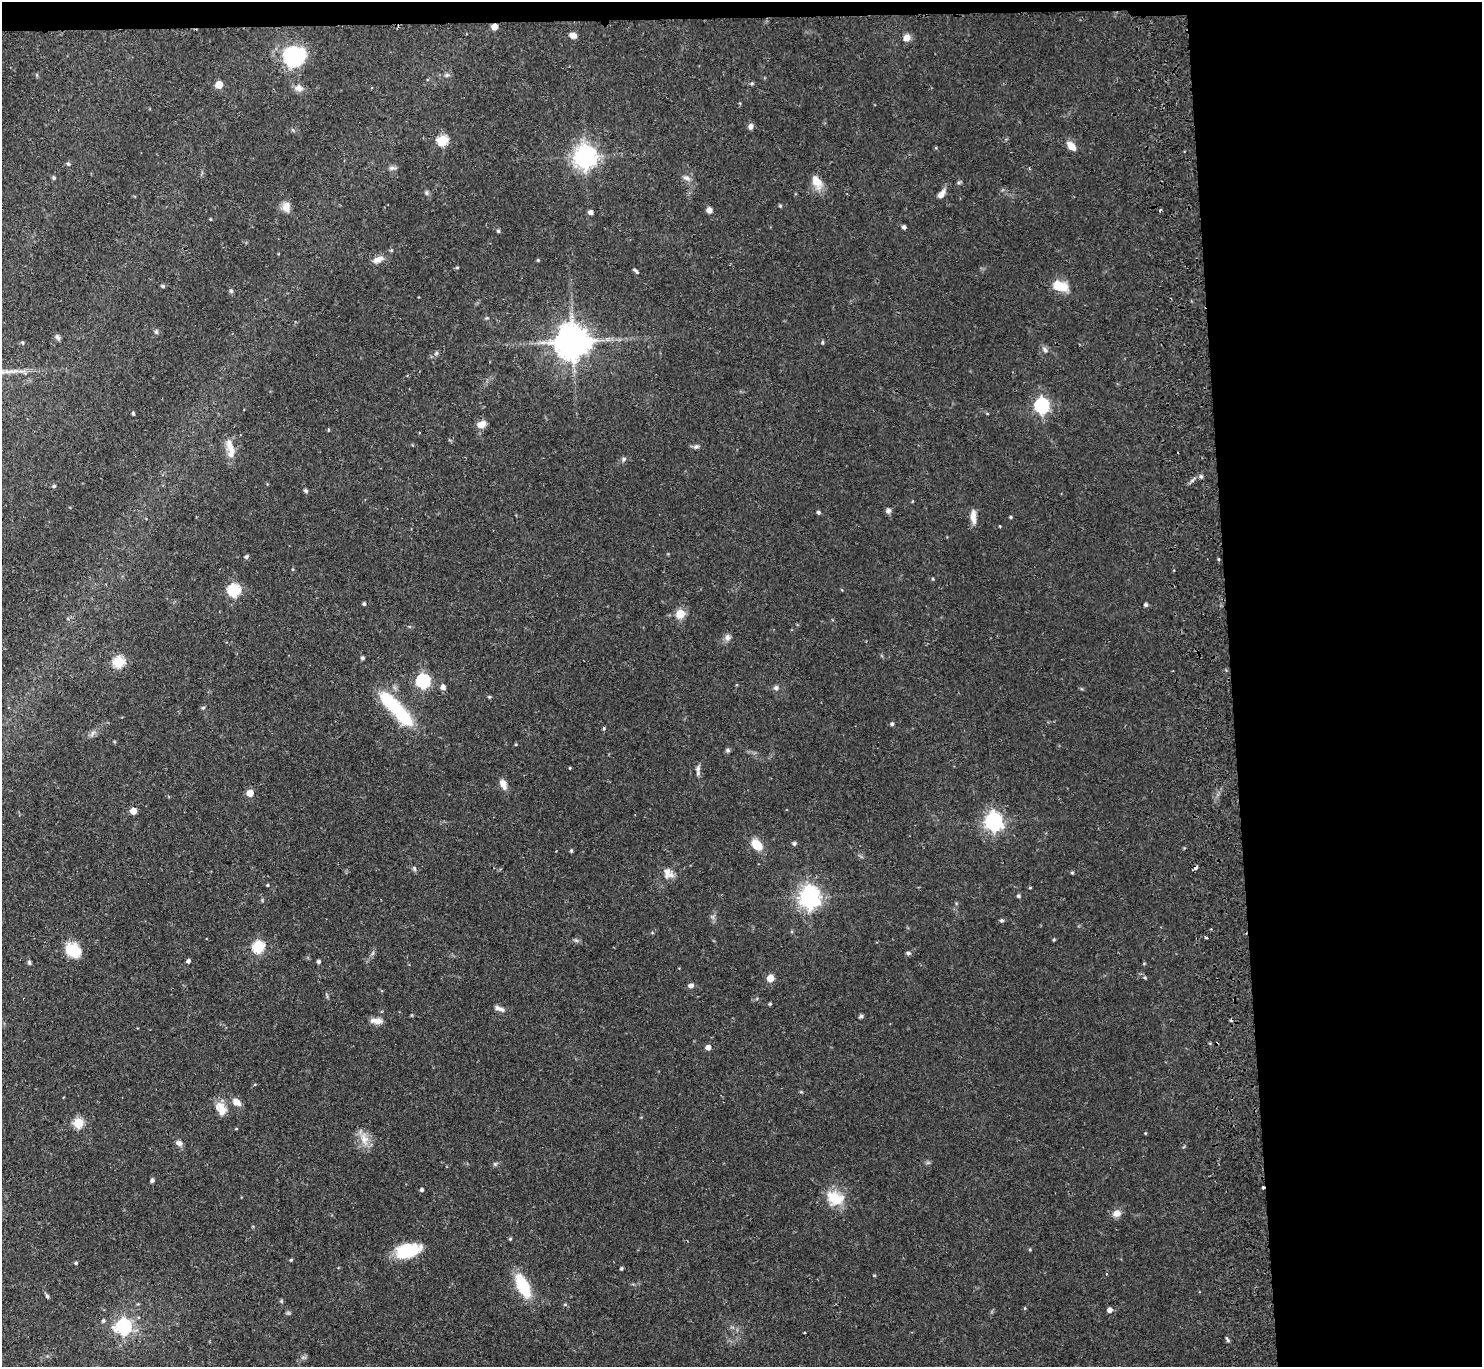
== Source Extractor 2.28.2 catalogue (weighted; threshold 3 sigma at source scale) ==
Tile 3 of 3 x 3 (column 3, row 1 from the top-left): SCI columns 3015-4494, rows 2931-4295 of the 4550 x 4427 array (HDU 1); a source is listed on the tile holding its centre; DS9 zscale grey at full resolution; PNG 1484 x 1369 px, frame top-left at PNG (2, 2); no overlay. Shown black and unused: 18% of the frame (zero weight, under 2 of 3 exposures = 3% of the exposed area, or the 3 px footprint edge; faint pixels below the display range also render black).
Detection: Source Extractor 2.28.2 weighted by HDU 2 'WHT'; one run over the whole footprint, this tile lists its part. Background 0.0617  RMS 0.0052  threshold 0.0233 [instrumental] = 3 sigma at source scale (4.5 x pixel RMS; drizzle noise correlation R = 1.50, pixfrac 1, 0.05/0.05 arcsec/px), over >= 5 px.
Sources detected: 137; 2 cosmic-ray / hot-pixel residue — not listed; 2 inside a brighter listed object's ellipse — not listed separately; the other 133 listed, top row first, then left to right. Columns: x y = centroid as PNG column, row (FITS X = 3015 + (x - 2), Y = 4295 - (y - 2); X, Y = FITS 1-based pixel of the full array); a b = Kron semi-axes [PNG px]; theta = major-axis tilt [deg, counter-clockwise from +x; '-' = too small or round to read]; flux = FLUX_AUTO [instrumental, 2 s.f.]
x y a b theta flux
494 27 5 4 - 5.5
573 35 8 6 -16 2.8
906 38 8 7 - 3.6
293 54 29 24 -16 28
447 75 6 5 - 0.98
752 83 5 4 - 0.7
219 85 5 5 - 11
299 88 10 9 - 3.1
751 126 8 6 82 1.8
442 140 6 5 - 39
1072 146 14 7 -46 4.3
585 157 8 7 - 390
68 164 5 5 - 0.93
392 168 10 5 3 1.4
54 178 5 5 - 0.8
686 178 11 5 -15 1.8
817 182 19 11 -60 6.2
427 193 6 4 -90 0.88
941 194 10 6 53 3.4
780 206 5 4 - 0.6
286 207 12 9 89 4
709 210 6 5 - 2.4
590 212 5 5 - 1.7
210 219 4 3 - 0.38
904 227 4 4 - 1.5
498 231 4 4 - 0.79
378 259 15 8 22 3.5
538 260 4 4 - 0.52
457 268 5 3 - 0.55
634 270 5 4 - 0.62
163 286 5 4 - 0.88
1060 286 17 10 -19 11
231 291 5 5 - 0.84
156 332 7 5 -68 0.94
57 337 8 5 -51 1.2
573 341 10 10 - 1200
822 342 5 3 - 0.56
1045 350 8 5 -71 1.3
436 353 6 5 - 0.94
1041 405 6 6 - 110
133 413 4 3 - 0.81
481 424 11 7 22 3.9
328 430 4 3 - 0.44
696 446 8 6 11 1.3
230 448 27 9 -79 6.5
624 459 6 5 - 0.95
1201 476 6 4 -19 0.81
54 486 5 4 - 0.77
306 491 5 4 - 1.1
888 511 7 6 - 1.5
818 512 4 4 - 0.98
973 517 17 6 -88 3.9
1010 517 4 3 - 0.62
1000 526 3 3 - 0.44
246 557 5 4 - 1.1
1219 559 4 3 - 0.58
933 579 4 3 - 0.46
234 590 6 6 - 53
364 604 3 3 - 0.9
1146 605 5 4 - 0.94
680 614 5 5 - 19
727 637 9 7 -82 2
362 658 4 4 - 0.95
119 662 6 5 - 45
423 681 6 6 - 81
443 687 6 5 - 2.4
776 688 6 6 - 1.4
489 697 5 4 - 0.49
203 708 5 5 - 0.72
397 710 55 14 -47 34
892 724 4 4 - 1.1
604 728 5 4 - 0.63
728 750 6 5 - 0.86
570 768 4 3 - 0.45
698 769 10 6 76 1.8
503 784 11 7 -68 4.2
250 793 5 5 - 8.6
133 811 5 5 - 6.4
993 821 7 7 - 200
794 843 5 5 - 1.1
757 845 12 8 -47 9.5
571 851 5 3 - 0.75
1195 867 3 3 - 3
414 869 7 4 -71 0.86
668 873 16 11 -57 4.2
1072 873 4 4 - 0.6
267 885 4 3 - 0.55
1030 888 4 3 - 0.45
1019 896 5 4 - 0.87
809 897 8 7 - 320
1002 920 5 4 - 0.94
1206 938 3 2 - 0.86
576 940 7 4 -19 0.94
1054 940 4 3 - 0.56
258 947 6 6 - 38
73 950 18 15 -34 12
908 953 6 5 - 1.1
188 961 4 4 - 1.6
29 962 6 5 - 0.91
318 962 4 4 - 1.1
770 978 5 5 - 8.2
1145 978 5 3 - 0.58
691 985 6 5 - 2
770 1004 4 3 - 0.62
499 1008 15 5 -22 2.3
861 1016 5 4 - 1.1
376 1021 17 7 -4 3.5
708 1047 4 4 - 3.3
236 1102 10 7 -36 4.2
221 1109 18 11 -63 6.2
78 1123 5 5 - 31
1145 1133 4 3 - 0.41
364 1139 20 11 -73 6.2
179 1143 10 7 -26 1.9
495 1164 5 5 - 0.79
152 1180 4 4 - 1.3
1263 1188 3 2 - 1.4
422 1190 4 4 - 1.1
835 1198 25 18 -24 12
1116 1213 12 9 10 3.2
510 1239 4 4 - 0.62
408 1251 25 13 11 23
291 1260 4 4 - 0.55
76 1263 5 4 - 0.66
621 1268 3 3 - 0.72
523 1286 23 10 -64 24
47 1296 7 4 -46 0.76
281 1301 6 4 -48 0.64
1025 1308 5 3 - 0.51
1110 1310 5 4 - 2.7
103 1321 5 5 - 0.92
123 1326 7 7 - 110
1227 1339 8 3 -59 1
Overlapping masked pixels (flux is a lower limit): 3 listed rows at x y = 494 27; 1195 867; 1263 1188